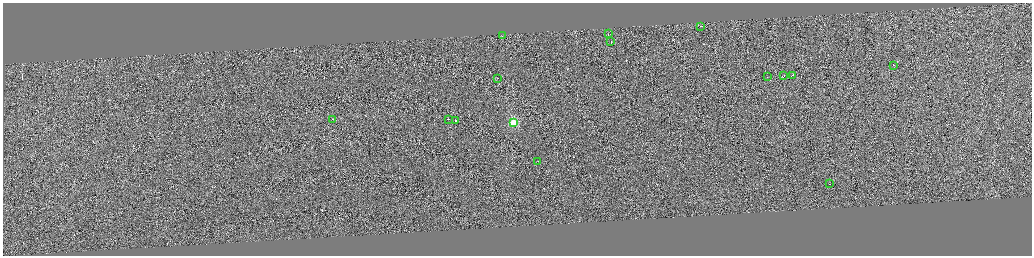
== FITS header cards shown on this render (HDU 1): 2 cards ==
NAXIS1  =                 4117
NAXIS2  =                 1013

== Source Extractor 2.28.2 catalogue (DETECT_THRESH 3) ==
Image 4117 x 1013 px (HDU 1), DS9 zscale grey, zoomed out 1/4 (1 PNG px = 4 x 4 image px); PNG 1034 x 258 px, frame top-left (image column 3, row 1010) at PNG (3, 3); each listed source drawn as its Kron ellipse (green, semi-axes under 4 px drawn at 4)
Background 0.0236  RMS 2.9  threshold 8.7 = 3 sigma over >= 5 px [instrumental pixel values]
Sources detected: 311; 296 cannot appear on this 1/4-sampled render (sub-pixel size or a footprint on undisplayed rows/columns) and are neither listed nor drawn; the other 15 listed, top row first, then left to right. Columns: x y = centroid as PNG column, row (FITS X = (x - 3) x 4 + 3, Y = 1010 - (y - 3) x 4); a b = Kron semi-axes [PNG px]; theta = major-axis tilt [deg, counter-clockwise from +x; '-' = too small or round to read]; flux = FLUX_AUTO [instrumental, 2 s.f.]
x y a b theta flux
701 26 2 1 - 2.0e+04
608 34 2 1 - 8.9e+03
502 35 2 1 - 2.0e+06
611 41 4 1 - 1.8e+04
894 65 2 1 - 7.3e+03
784 75 3 1 - 3.1e+04
792 75 2 1 - 1.0e+04
767 77 2 1 - 9.6e+03
498 78 2 1 - 4.6e+03
333 119 2 1 - 9.0e+03
448 119 2 1 - 7.2e+03
455 120 2 1 - 1.9e+04
514 122 2 2 - 1.0e+05
538 161 2 1 - 2.8e+03
829 184 2 1 - 4.1e+03
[296 sub-pixel or undisplayed-footprint detections neither listed nor drawn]